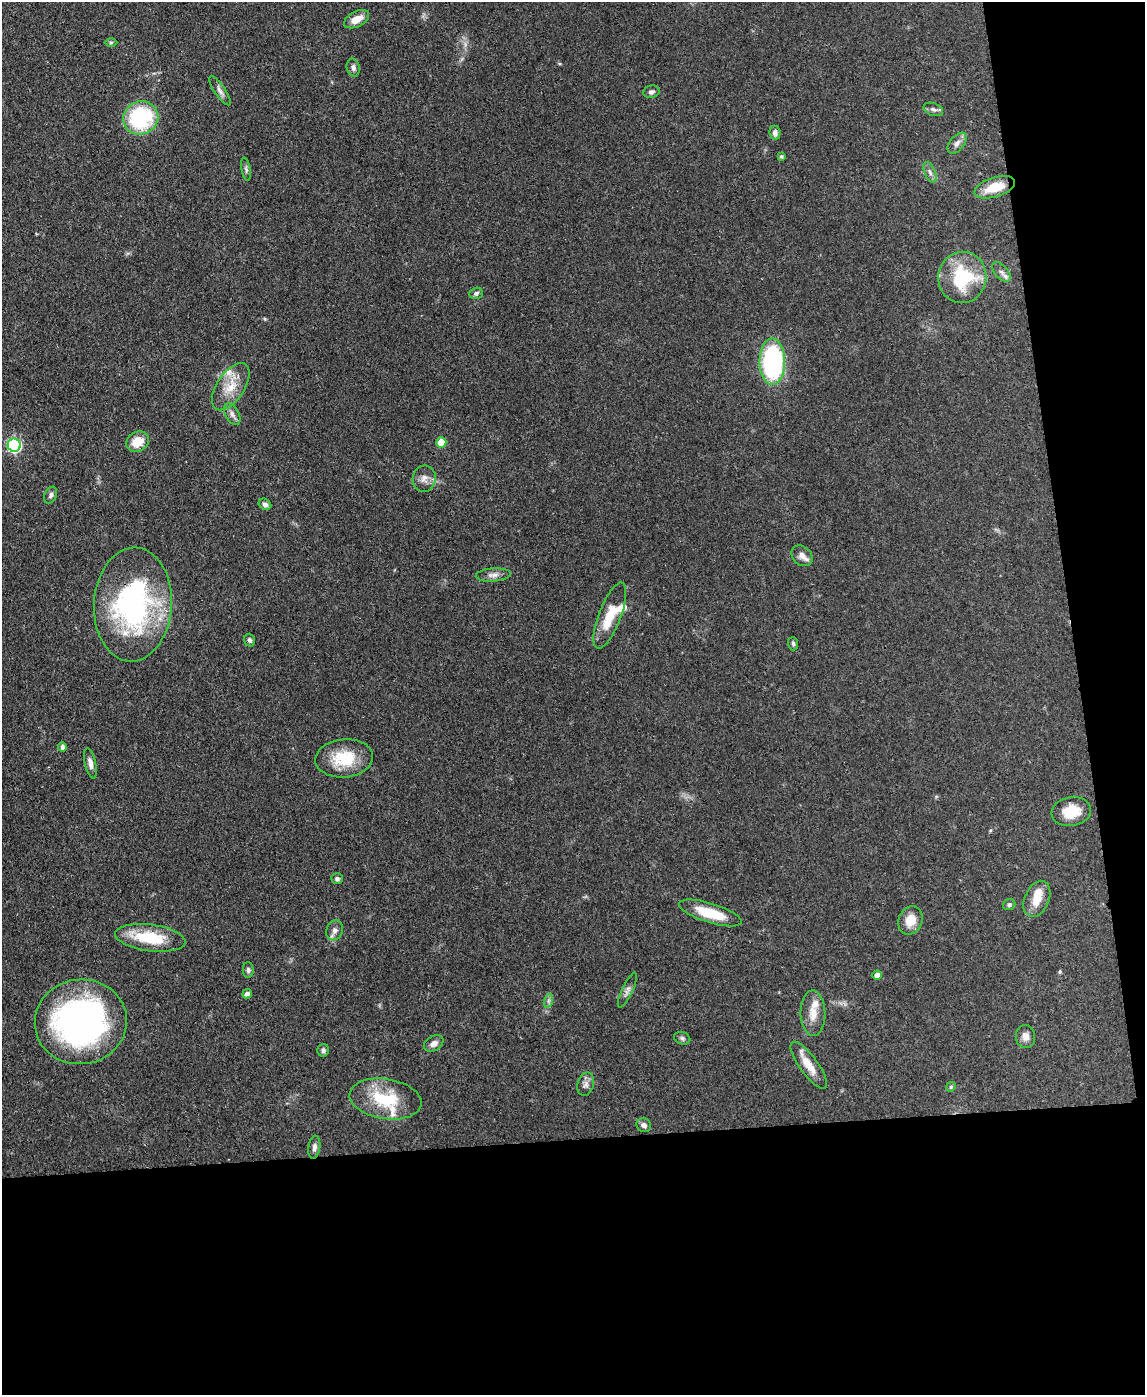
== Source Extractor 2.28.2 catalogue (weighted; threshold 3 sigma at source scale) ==
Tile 12 of 4 x 3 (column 4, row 3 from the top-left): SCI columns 3501-4643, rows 200-1592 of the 4715 x 4692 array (HDU 1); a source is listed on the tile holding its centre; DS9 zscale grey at full resolution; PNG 1147 x 1397 px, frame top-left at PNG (2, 2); each listed source drawn as its Kron ellipse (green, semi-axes under 4 px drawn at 4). Shown black and unused: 24% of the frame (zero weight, under 3 of 4 exposures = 9% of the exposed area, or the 3 px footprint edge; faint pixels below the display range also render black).
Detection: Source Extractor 2.28.2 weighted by HDU 2 'WHT'; one run over the whole footprint, this tile lists its part. Background 0.081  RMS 0.0043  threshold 0.0196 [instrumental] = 3 sigma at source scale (4.5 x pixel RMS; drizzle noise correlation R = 1.50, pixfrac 1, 0.05/0.05 arcsec/px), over >= 5 px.
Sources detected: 64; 1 inside a brighter object's white glare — neither listed nor drawn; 4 inside a brighter listed object's ellipse — not listed separately; the other 59 listed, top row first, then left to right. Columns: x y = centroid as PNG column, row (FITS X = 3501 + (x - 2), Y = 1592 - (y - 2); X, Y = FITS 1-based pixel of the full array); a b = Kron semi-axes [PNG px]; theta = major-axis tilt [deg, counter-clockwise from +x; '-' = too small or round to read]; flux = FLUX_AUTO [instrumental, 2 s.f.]
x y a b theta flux
357 19 13 7 28 5
111 42 6 4 1 0.62
353 67 9 6 -77 1.6
220 91 17 5 -56 1.9
651 92 8 6 10 1.2
933 109 10 6 -20 1.5
141 118 17 16 - 37
775 133 7 5 -84 1.6
957 143 12 7 51 2.1
781 156 4 4 - 0.8
246 169 12 4 -80 1
930 172 11 5 -66 1.6
995 187 21 10 17 11
1001 272 12 6 -47 2
962 277 26 24 79 29
476 293 7 5 20 1.3
772 362 23 13 -90 73
231 387 27 13 56 9.1
232 414 12 6 -61 2
138 442 12 9 31 7.8
441 442 5 5 - 9.3
14 445 6 6 - 70
424 479 13 11 79 3
51 495 9 6 66 1.2
265 504 7 5 -33 1.5
802 556 11 9 -43 2.7
493 575 17 6 4 2.4
133 604 57 39 86 92
610 616 35 11 69 11
250 640 6 5 - 1
793 644 7 5 -86 0.81
62 747 4 4 - 1.7
344 758 29 19 6 16
90 763 15 5 -77 2.4
1071 811 20 14 10 9.6
337 878 6 5 - 1.1
1037 899 19 12 66 7
1009 905 6 5 - 0.9
710 913 33 9 -17 12
910 920 14 12 64 6.4
335 930 10 8 70 2.2
150 938 35 13 -7 19
248 970 8 5 -88 1.1
877 975 5 4 - 3
627 990 19 5 65 1.9
247 994 5 4 - 1.7
548 1001 7 4 71 0.9
813 1013 23 12 -89 6.2
81 1022 46 42 8 140
1025 1037 11 9 -89 2.9
682 1038 8 6 -20 1.1
434 1043 10 7 29 2.3
323 1050 6 6 - 1.2
809 1065 28 9 -54 7
586 1084 12 8 74 2
951 1087 5 4 - 0.52
385 1099 36 20 -9 22
644 1125 7 6 - 1.7
314 1147 11 6 83 1.8
Overlapping masked pixels (flux is a lower limit): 1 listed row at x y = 133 604